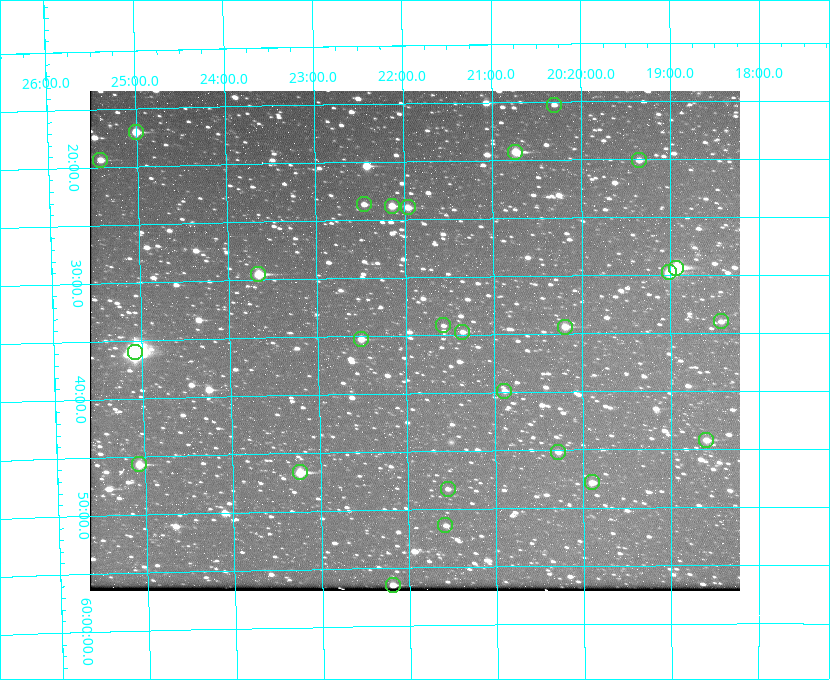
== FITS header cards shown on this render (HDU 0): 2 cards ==
NAXIS1  =                  650 / Width of table row in bytes
NAXIS2  =                  500 / Number of rows in table

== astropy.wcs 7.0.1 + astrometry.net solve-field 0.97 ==
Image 650 x 500 px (HDU 0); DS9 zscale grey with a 90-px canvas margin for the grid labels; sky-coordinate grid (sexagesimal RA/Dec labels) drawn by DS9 from the SOLVED WCS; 26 Tycho-2 reference stars matched to detected sources circled (green)
Header WCS: none
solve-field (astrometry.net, Tycho-2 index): SOLVED blind (the file carries no WCS)
Solved WCS: RA---TAN-SIP/DEC--TAN-SIP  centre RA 20:21:54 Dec +59:35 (305.48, +59.59 deg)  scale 5.17 arcsec/px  FOV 56.0' x 43.1'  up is -179 deg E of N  parity flipped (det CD > 0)
(file carries no celestial WCS; the grid is the blind solution)
Tycho-2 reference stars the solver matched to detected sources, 26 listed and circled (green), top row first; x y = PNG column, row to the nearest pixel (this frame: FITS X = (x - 90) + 1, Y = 500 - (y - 91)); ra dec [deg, ICRS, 3 dp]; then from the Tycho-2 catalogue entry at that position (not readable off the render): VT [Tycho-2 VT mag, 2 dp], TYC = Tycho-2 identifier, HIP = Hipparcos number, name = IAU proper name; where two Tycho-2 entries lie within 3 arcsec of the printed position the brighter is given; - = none
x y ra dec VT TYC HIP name
554 105 305.075 +59.254 11.10 3949-857-1 - -
136 132 306.252 +59.284 9.41 3949-1643-1 - -
515 152 305.185 +59.322 8.95 3949-1869-1 - -
100 160 306.353 +59.322 10.67 3949-467-1 - -
639 160 304.838 +59.335 10.93 3949-1877-1 - -
364 204 305.613 +59.394 10.81 3949-1261-1 - -
392 206 305.535 +59.397 10.37 3949-1383-1 - -
408 207 305.490 +59.400 10.79 3949-1179-1 - -
676 268 304.733 +59.490 8.93 3949-1451-1 - -
669 272 304.755 +59.496 9.37 3949-615-1 - -
258 274 305.915 +59.492 9.25 3949-1149-1 - -
721 321 304.607 +59.567 11.00 3949-1861-1 - -
443 325 305.394 +59.570 11.70 3949-405-1 - -
565 327 305.049 +59.573 10.18 3949-1099-1 - -
462 332 305.340 +59.579 10.98 3949-39-1 - -
361 339 305.628 +59.588 10.19 3949-1517-1 - -
135 352 306.271 +59.600 6.45 3949-2016-1 100714 -
504 391 305.223 +59.664 11.52 3949-1631-1 - -
706 440 304.649 +59.737 10.61 3949-735-1 - -
558 452 305.073 +59.753 11.06 3949-89-1 - -
139 464 306.265 +59.761 9.71 3949-555-1 - -
300 472 305.808 +59.778 8.73 3949-715-1 100545 -
592 482 304.976 +59.797 11.33 3949-1031-1 - -
448 489 305.387 +59.804 11.49 3949-285-1 - -
445 525 305.395 +59.857 11.71 3949-313-1 - -
393 585 305.548 +59.941 10.72 3949-815-1 - -